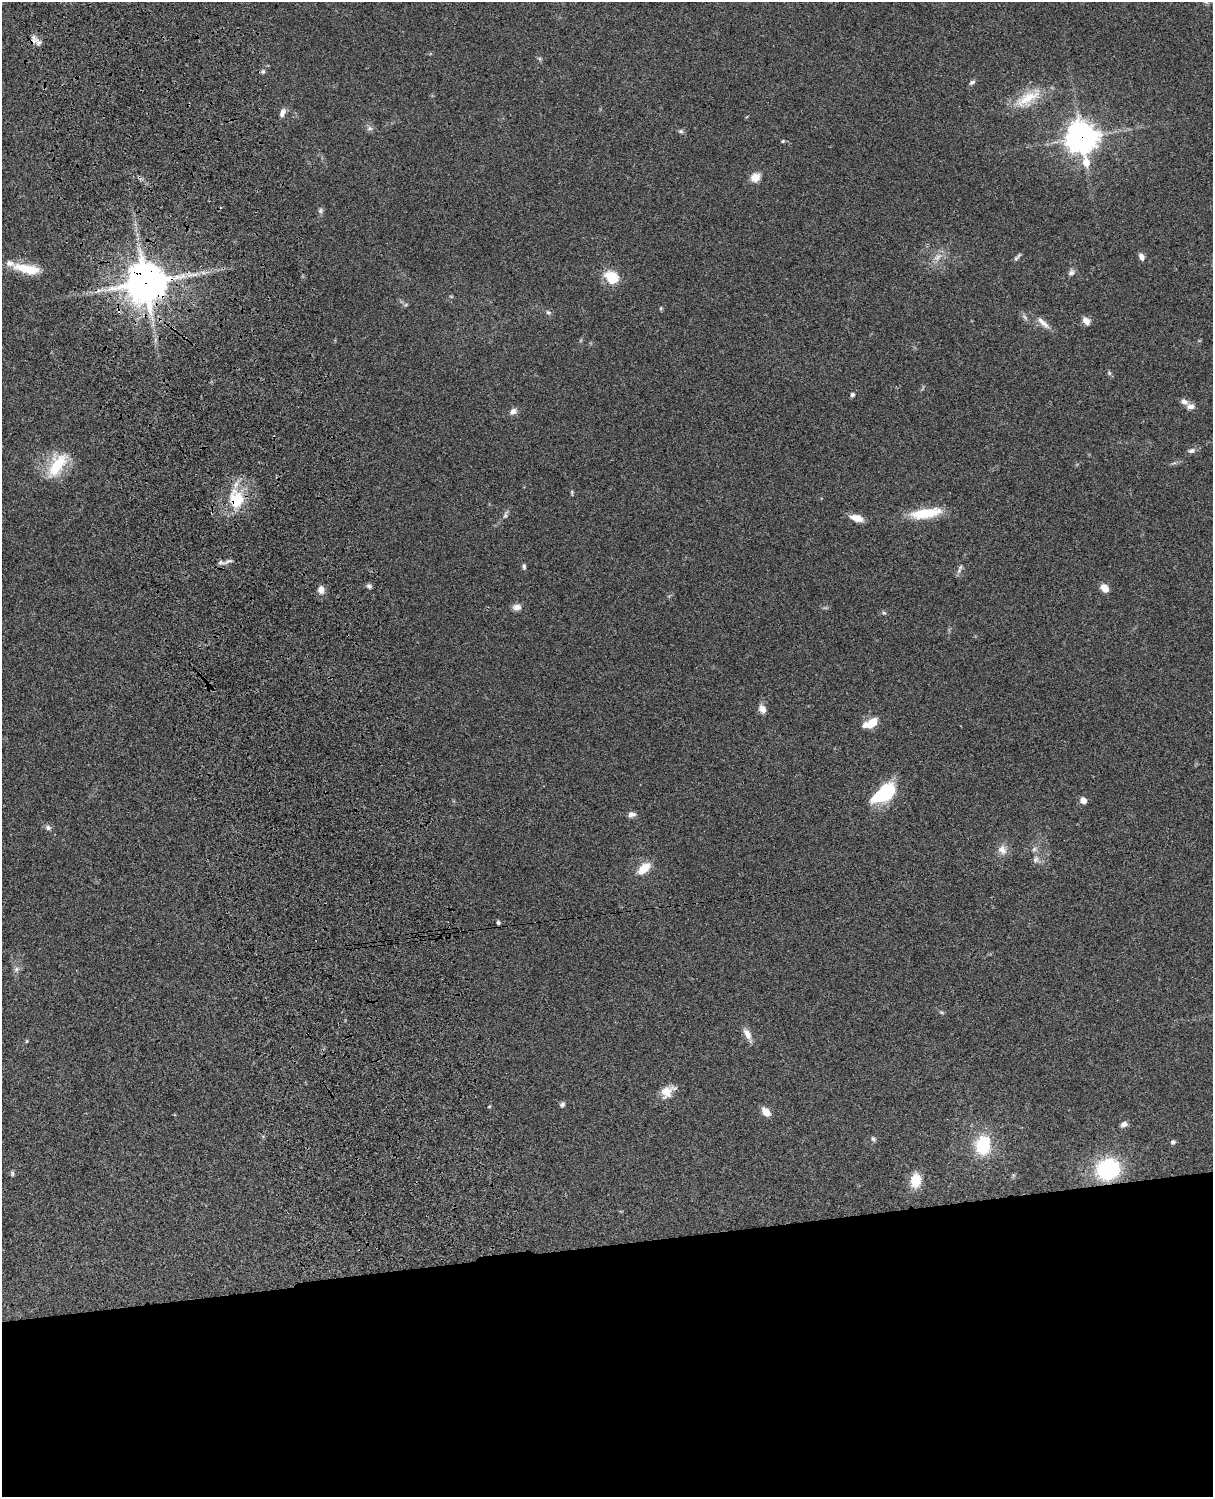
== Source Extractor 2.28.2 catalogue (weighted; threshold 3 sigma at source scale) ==
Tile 11 of 4 x 3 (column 3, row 3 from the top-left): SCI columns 2545-3755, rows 277-1771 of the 5086 x 4925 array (HDU 1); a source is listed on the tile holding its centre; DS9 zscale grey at full resolution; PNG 1215 x 1499 px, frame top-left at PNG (2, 2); no overlay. Shown black and unused: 17% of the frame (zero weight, under 3 of 4 exposures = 6% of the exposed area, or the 3 px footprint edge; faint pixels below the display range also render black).
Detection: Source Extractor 2.28.2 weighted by HDU 2 'WHT'; one run over the whole footprint, this tile lists its part. Background 0.0759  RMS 0.0057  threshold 0.0258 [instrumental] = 3 sigma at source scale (4.5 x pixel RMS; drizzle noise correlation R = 1.50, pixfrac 1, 0.05/0.05 arcsec/px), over >= 5 px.
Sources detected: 71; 1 too faint to see at this stretch — not listed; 3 inside a brighter listed object's ellipse — not listed separately; the other 67 listed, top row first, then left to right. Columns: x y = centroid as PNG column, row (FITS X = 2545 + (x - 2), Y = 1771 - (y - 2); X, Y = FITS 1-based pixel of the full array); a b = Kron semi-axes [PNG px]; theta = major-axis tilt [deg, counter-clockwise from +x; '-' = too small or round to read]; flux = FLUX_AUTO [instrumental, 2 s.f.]
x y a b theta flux
34 39 13 10 -76 3.4
263 71 6 5 - 1.2
972 82 8 5 38 1.4
1028 98 43 14 30 17
282 113 10 6 69 2.9
370 128 8 6 1 1.7
681 131 7 5 -20 1.1
1082 137 11 10 - 740
783 141 5 4 - 0.7
1086 162 10 6 -80 8.7
755 177 11 9 23 5.4
320 211 7 7 - 1.3
1018 256 11 4 57 1.2
938 257 15 6 38 3.9
1142 257 9 6 -63 2.3
27 269 33 10 -11 14
1071 272 9 7 49 1.9
612 277 18 14 -37 12
146 283 13 12 - 1700
661 308 6 3 72 0.62
548 312 7 5 -28 1.2
1025 317 10 4 -34 1.4
1086 321 10 7 -51 3.4
1043 323 22 7 -41 4.4
1109 373 6 5 - 0.97
852 394 6 5 - 1.2
1190 406 10 7 2 2.7
513 411 9 7 26 2.9
1191 451 10 6 11 2
57 465 36 17 57 22
572 492 5 4 - 0.76
237 500 24 21 -85 22
925 513 34 10 9 20
505 515 13 5 70 1.6
857 518 14 7 -15 6.6
221 562 12 6 -11 2
524 566 8 4 -85 1.1
960 567 7 5 68 1.4
369 586 7 5 -15 1.3
1104 588 9 7 -43 5.1
321 590 12 8 -86 3.2
517 607 12 8 2 3
884 613 6 4 -19 0.82
762 709 11 8 -51 3.5
871 723 14 7 28 12
885 793 24 12 37 39
1083 800 8 7 - 3.2
632 814 10 6 3 2.3
48 828 8 7 - 1.8
1002 850 13 10 -56 4.2
1036 859 9 5 50 1.8
644 868 15 9 43 9.8
498 923 4 4 - 1.2
16 969 8 6 22 1.7
747 1034 18 7 -62 4.3
27 1041 5 3 - 0.55
666 1092 16 14 58 7.1
562 1104 6 5 - 1.4
489 1107 5 3 - 0.5
766 1112 9 6 -50 7.5
1124 1124 8 6 19 2.4
873 1139 7 5 -50 1.1
1173 1142 5 5 - 1.6
983 1145 22 16 78 24
1108 1169 14 13 - 71
12 1173 7 5 -76 0.99
916 1180 16 11 81 11
Overlapping masked pixels (flux is a lower limit): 4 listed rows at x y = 34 39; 1082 137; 146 283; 237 500